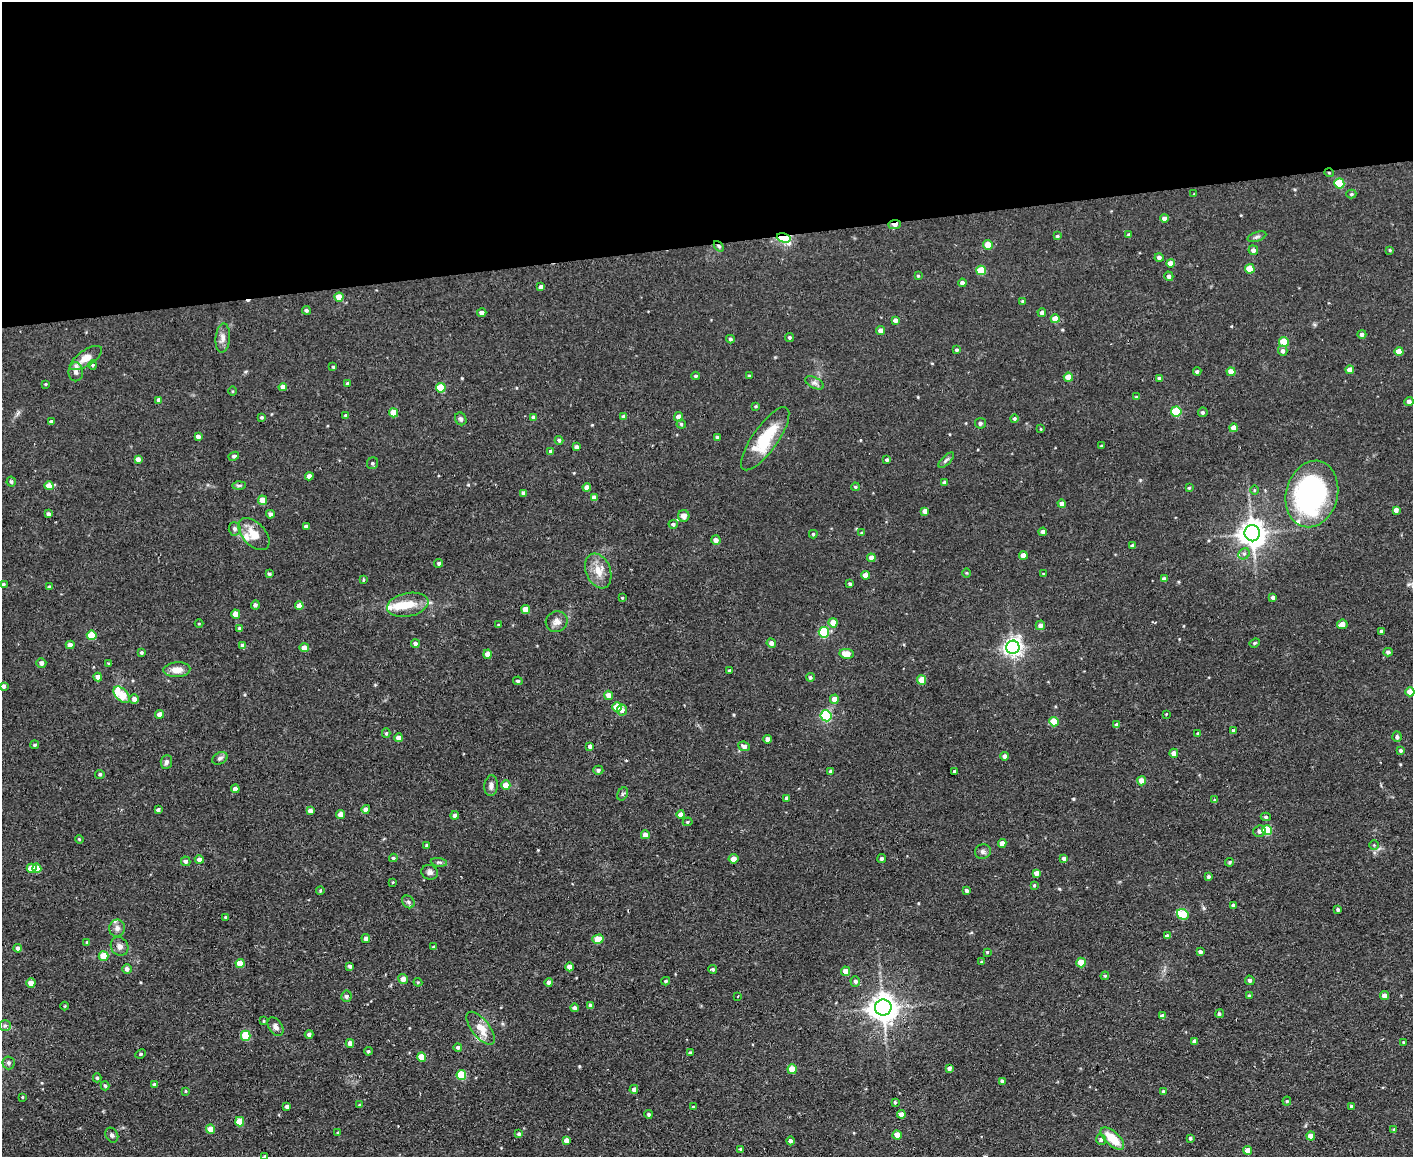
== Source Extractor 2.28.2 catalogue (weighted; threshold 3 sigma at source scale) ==
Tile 2 of 3 x 4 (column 2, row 1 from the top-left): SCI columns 1540-2950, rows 3467-4621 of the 4597 x 4621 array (HDU 1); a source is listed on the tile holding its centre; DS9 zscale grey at full resolution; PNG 1415 x 1159 px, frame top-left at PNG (2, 2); each listed source drawn as its Kron ellipse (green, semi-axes under 4 px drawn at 4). Shown black and unused: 21% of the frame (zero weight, under 2 of 3 exposures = <1% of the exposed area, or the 3 px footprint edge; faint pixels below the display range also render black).
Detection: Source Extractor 2.28.2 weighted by HDU 2 'WHT'; one run over the whole footprint, this tile lists its part. Background 0.0586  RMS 0.0087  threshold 0.0389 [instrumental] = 3 sigma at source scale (4.5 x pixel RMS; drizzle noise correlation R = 1.50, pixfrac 1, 0.05/0.05 arcsec/px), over >= 5 px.
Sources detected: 338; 3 cosmic-ray / hot-pixel residue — neither listed nor drawn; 7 inside a brighter listed object's ellipse — not listed separately; the other 328 listed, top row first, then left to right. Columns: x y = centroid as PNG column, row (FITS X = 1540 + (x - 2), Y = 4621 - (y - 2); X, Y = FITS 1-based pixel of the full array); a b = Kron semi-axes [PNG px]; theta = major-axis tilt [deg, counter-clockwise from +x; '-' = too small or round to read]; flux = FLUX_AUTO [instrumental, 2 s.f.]
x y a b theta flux
1329 173 5 3 - 0.7
1339 183 5 5 - 40
1194 194 2 2 - 0.51
1351 194 5 4 - 1.2
1164 218 4 4 - 3.4
895 224 6 3 6 7
1129 235 4 3 - 1.5
1057 236 4 3 - 1.2
1257 237 10 4 19 2.1
784 238 7 4 -17 88
988 245 5 5 - 10
719 246 6 4 -48 1.4
1253 250 5 4 - 3.5
1390 250 4 3 - 0.89
1159 257 4 4 - 2.8
1170 263 4 4 - 8.2
1250 269 4 4 - 17
981 270 5 4 - 21
918 276 4 3 - 0.94
1169 276 5 4 - 2.5
962 283 4 4 - 3.3
541 287 4 4 - 3.3
339 297 4 4 - 12
1022 301 4 4 - 0.93
306 310 4 4 - 1.6
482 313 5 4 - 3
1042 313 4 4 - 3.5
1055 319 4 4 - 10
895 320 4 4 - 3.6
881 331 4 4 - 4.8
1362 334 4 4 - 2.8
789 337 4 4 - 1.3
223 338 14 7 85 4.7
730 339 4 3 - 1.4
1284 342 5 5 - 22
957 350 4 4 - 1.7
1283 351 5 5 - 2.9
1399 351 4 4 - 9.1
86 358 18 8 33 9.7
93 365 4 4 - 1.1
333 367 3 3 - 1.1
1350 370 4 4 - 6.7
1197 371 4 4 - 1.7
76 372 9 7 -89 3.1
1231 372 4 4 - 8.4
696 376 4 3 - 1.5
749 376 3 3 - 1.1
1068 377 4 4 - 9.9
1160 379 4 4 - 3.3
348 383 4 4 - 1.5
815 383 10 5 -26 2.7
46 384 3 3 - 0.74
283 387 4 4 - 5.6
441 388 5 5 - 31
233 391 5 3 - 0.8
1136 397 3 3 - 0.98
159 400 4 4 - 2.7
1409 401 4 4 - 3.3
756 406 4 3 - 0.9
1176 411 5 5 - 39
1203 412 5 4 - 1.8
393 413 4 4 - 15
346 416 3 3 - 2
262 417 3 3 - 1.3
533 417 4 4 - 2.7
624 417 4 4 - 3.9
678 417 5 4 - 5.7
461 419 7 5 -63 1.9
1014 419 4 4 - 1.4
51 422 4 3 - 2.4
980 423 5 5 - 1.8
681 424 4 4 - 1.3
1234 428 4 4 - 7.1
1041 429 4 4 - 0.8
198 437 4 4 - 3
717 437 3 3 - 1.4
765 439 37 12 55 39
559 440 4 4 - 1.8
1101 446 3 3 - 0.77
577 447 4 4 - 2.8
551 451 4 4 - 2.8
234 456 5 4 - 1.8
138 459 4 4 - 4.6
887 460 4 4 - 1.5
946 460 10 4 45 2
373 463 6 5 - 2
309 476 4 4 - 4.5
11 482 5 4 - 1.9
945 483 4 4 - 2.7
239 485 7 4 1 1.5
49 486 4 4 - 7.8
587 487 4 4 - 4.7
855 487 4 3 - 1.2
1189 488 3 3 - 1.1
1254 490 5 3 - 0.86
524 493 4 4 - 3.8
1312 494 34 25 75 170
594 498 4 4 - 6.7
262 500 5 4 - 9.1
1062 504 4 4 - 5
1396 510 4 4 - 4.1
925 511 4 4 - 5.1
48 514 4 3 - 2
270 514 4 4 - 2.7
684 516 6 5 - 5.3
673 524 4 4 - 2
306 526 4 3 - 2.6
235 529 7 6 - 2.6
1043 532 4 4 - 3
862 533 4 3 - 1.2
1252 533 8 7 - 960
254 534 19 11 -46 13
813 534 4 4 - 1.4
716 540 5 4 - 4.2
1132 546 4 3 - 1.6
1244 554 6 5 - 2.1
1023 555 4 4 - 8.1
871 558 4 4 - 4.7
439 563 5 4 - 1.8
598 571 18 12 -68 12
967 573 5 3 - 0.8
269 574 3 3 - 1.8
1044 574 3 3 - 0.94
865 575 4 4 - 6.2
1164 579 4 4 - 2.9
363 580 4 3 - 0.97
3 584 3 3 - 1.4
850 584 4 3 - 1.6
49 587 4 4 - 2
1273 597 4 4 - 2.4
622 598 3 3 - 0.85
255 605 4 4 - 2.4
408 605 21 11 12 16
299 606 4 4 - 7.2
525 609 4 4 - 11
236 614 4 4 - 12
557 622 11 10 - 5
833 623 5 4 - 9.1
199 624 4 3 - 0.68
1342 624 5 5 - 6.7
498 625 3 2 - 0.58
1040 625 5 4 - 3.6
240 628 4 3 - 1.9
824 632 5 5 - 51
1382 632 4 4 - 2.9
92 635 5 5 - 24
771 643 5 4 - 3.4
1255 643 5 4 - 1.1
415 644 4 4 - 3.3
70 645 4 4 - 5.6
243 646 4 4 - 4.7
1013 647 7 6 - 380
304 648 4 4 - 7.1
141 652 3 3 - 1.2
1388 652 4 4 - 2.3
488 654 5 4 - 6.7
847 654 7 5 -8 13
41 663 5 5 - 3.6
109 663 4 3 - 1.1
177 670 13 7 3 8.4
729 670 3 3 - 0.87
98 677 4 4 - 6.2
810 677 4 4 - 1.5
922 680 5 4 - 13
518 681 5 4 - 1.5
4 686 4 3 - 2.6
1410 692 4 4 - 11
122 695 10 6 -45 27
609 695 4 4 - 6.6
134 699 5 5 - 3.3
834 699 4 4 - 8.3
617 707 5 4 - 17
622 710 5 5 - 4.6
160 714 4 4 - 6.1
1166 714 3 3 - 0.59
826 716 5 5 - 91
1054 722 5 4 - 22
1117 725 4 4 - 3.5
1233 731 4 4 - 1.4
386 733 5 4 - 1.4
1198 733 3 3 - 0.82
1397 737 5 4 - 2.1
398 738 4 4 - 4.4
767 739 4 4 - 3.5
34 745 4 3 - 1.4
590 746 4 3 - 2.3
744 746 6 4 -24 3.4
1401 750 4 4 - 1.4
1174 753 4 4 - 5.1
1005 756 4 4 - 3.2
220 758 8 5 28 2.5
166 762 7 5 84 2.7
598 770 5 4 - 2.1
831 771 4 4 - 2.3
954 771 3 2 - 1.2
100 774 4 4 - 1.7
1142 781 4 4 - 8.1
506 785 4 4 - 8.2
491 786 10 6 84 3.7
235 789 4 4 - 4.4
623 794 7 5 60 1.5
787 798 3 3 - 2.2
1215 800 4 3 - 1.3
366 809 4 4 - 4.9
158 810 4 3 - 2.3
310 811 4 4 - 3.7
341 814 4 4 - 6.2
455 815 4 4 - 3.8
681 815 4 4 - 5.7
1266 817 5 4 - 1.3
688 822 5 4 - 1
1267 830 5 5 - 38
1259 831 6 5 - 3.1
645 835 4 4 - 5.4
79 839 4 3 - 0.84
1002 843 4 4 - 5.8
427 845 4 3 - 1.5
1374 845 4 4 - 1
983 851 8 7 - 2.6
393 858 4 3 - 1.5
882 858 4 4 - 1.5
1064 858 4 3 - 2.9
199 859 4 4 - 3.8
733 859 5 4 - 6.7
186 861 5 4 - 2.4
439 862 8 4 -8 1.6
1230 862 4 3 - 1.2
32 868 5 4 - 14
37 868 4 4 - 11
430 872 8 7 - 3
1036 873 4 4 - 5.3
1208 877 3 3 - 1.7
393 882 3 2 - 0.59
1034 885 4 3 - 1.1
320 890 4 3 - 1.1
967 890 4 4 - 1.7
408 902 7 5 -47 2
1233 905 3 3 - 2.7
1338 910 4 4 - 1.8
1183 914 6 5 - 36
225 917 3 3 - 0.9
117 928 8 8 - 3.7
1167 936 4 3 - 2.6
366 938 4 4 - 2.7
598 939 6 4 15 17
87 942 4 4 - 1.1
120 946 10 8 -54 4.3
433 947 4 3 - 1.1
18 948 4 4 - 3.5
987 952 4 4 - 0.96
1200 952 4 3 - 2.1
104 956 5 4 - 18
982 962 4 3 - 1.2
1081 962 5 4 - 15
240 963 4 4 - 12
350 966 4 4 - 2.5
569 967 4 4 - 7.4
127 969 5 5 - 3
713 969 4 4 - 1.6
845 971 5 4 - 6.8
1105 976 4 4 - 1.2
403 979 5 5 - 6.8
1250 980 5 4 - 2.1
666 981 4 3 - 1.3
855 981 5 5 - 2.5
418 982 4 4 - 0.93
549 982 4 4 - 2.9
31 983 4 4 - 9.1
1249 995 4 3 - 1.3
346 996 5 5 - 2.4
737 996 3 3 - 2.3
1384 996 4 4 - 4.7
65 1006 4 3 - 0.77
590 1006 4 4 - 2.8
883 1007 8 8 - 980
574 1008 4 4 - 2.8
1219 1014 4 4 - 1.5
1162 1016 4 4 - 3.6
264 1021 4 3 - 0.7
5 1026 6 5 - 1.8
275 1027 10 6 -55 3.5
481 1028 20 9 -52 13
309 1034 4 4 - 2.3
246 1036 5 4 - 35
1195 1041 4 4 - 3.4
1403 1042 4 3 - 0.75
350 1043 4 4 - 5
458 1047 4 4 - 1.8
368 1051 4 4 - 1.3
690 1053 3 3 - 1.3
141 1054 5 4 - 1.2
422 1057 5 4 - 16
9 1063 6 6 - 2.3
949 1068 4 4 - 2.4
792 1069 5 4 - 16
461 1075 5 5 - 33
97 1078 4 4 - 1.2
1002 1081 4 4 - 2.9
154 1084 3 3 - 1.5
105 1086 5 3 - 1.5
634 1089 4 4 - 3.1
186 1091 4 3 - 0.97
1163 1091 4 3 - 0.96
22 1097 3 2 - 0.75
1287 1101 4 4 - 0.91
895 1102 4 3 - 1.1
360 1105 3 3 - 1.1
1351 1106 3 3 - 1.2
287 1107 4 3 - 2.8
693 1107 3 3 - 0.96
648 1114 4 4 - 1.3
901 1114 4 4 - 4.5
240 1122 5 4 - 19
210 1129 4 4 - 13
1394 1129 4 3 - 0.75
338 1133 3 3 - 0.9
519 1134 4 4 - 1.7
112 1135 8 6 -60 2.5
897 1135 4 4 - 12
1311 1136 4 4 - 7.9
1112 1138 14 7 -42 19
1190 1138 4 3 - 1.3
566 1140 4 4 - 5.2
1101 1140 5 5 - 1.8
790 1141 4 4 - 2.5
740 1149 3 3 - 1.1
1248 1150 4 4 - 7.8
265 1156 4 2 - 0.66
Overlapping masked pixels (flux is a lower limit): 4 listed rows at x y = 1329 173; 895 224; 784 238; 719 246
Isophote crosses this tile's border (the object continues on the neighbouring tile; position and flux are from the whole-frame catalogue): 2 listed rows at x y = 1410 692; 265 1156